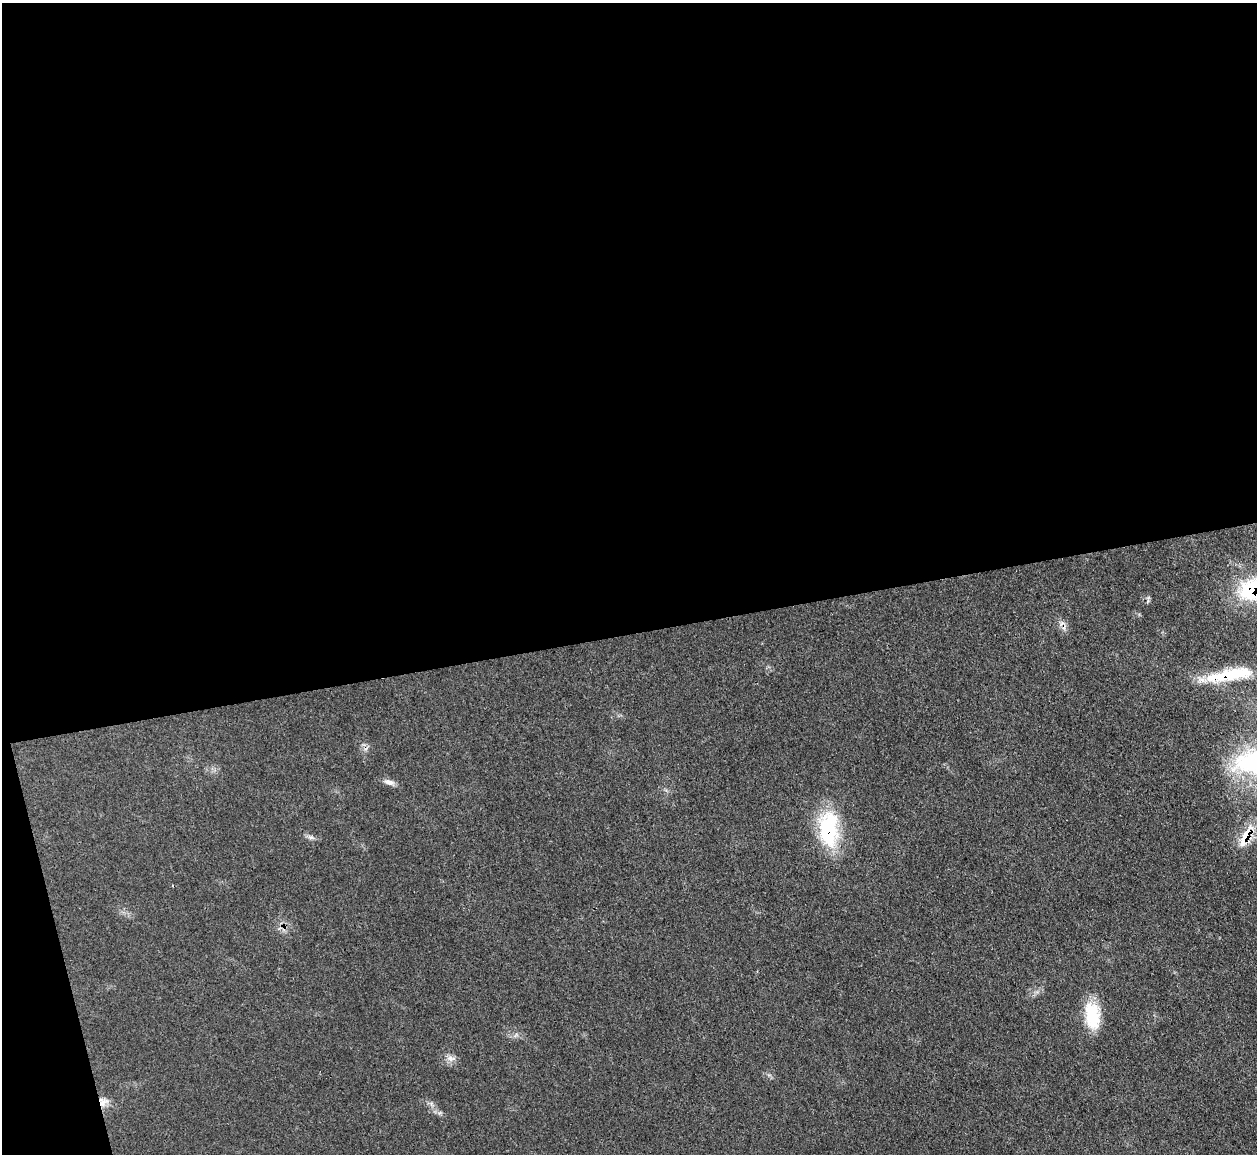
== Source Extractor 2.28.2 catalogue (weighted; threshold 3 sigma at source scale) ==
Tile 1 of 4 x 4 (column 1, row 1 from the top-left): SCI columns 3-1257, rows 3710-4861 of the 5025 x 4997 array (HDU 1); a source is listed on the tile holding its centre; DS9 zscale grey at full resolution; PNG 1259 x 1156 px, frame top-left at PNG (2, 3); no overlay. Shown black and unused: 57% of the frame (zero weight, under 3 of 4 exposures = <1% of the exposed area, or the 3 px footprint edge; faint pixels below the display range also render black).
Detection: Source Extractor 2.28.2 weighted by HDU 2 'WHT'; one run over the whole footprint, this tile lists its part. Background 0.0431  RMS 0.0056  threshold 0.0251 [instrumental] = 3 sigma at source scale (4.5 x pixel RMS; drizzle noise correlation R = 1.50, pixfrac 1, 0.05/0.05 arcsec/px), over >= 5 px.
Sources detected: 11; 2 cosmic-ray / hot-pixel residue — not listed; the other 9 listed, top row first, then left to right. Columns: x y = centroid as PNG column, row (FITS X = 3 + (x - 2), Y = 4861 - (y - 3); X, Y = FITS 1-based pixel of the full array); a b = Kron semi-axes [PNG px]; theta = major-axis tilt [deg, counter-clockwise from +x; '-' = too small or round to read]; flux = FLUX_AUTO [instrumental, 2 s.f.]
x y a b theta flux
1255 589 39 24 12 52
1231 674 63 14 7 32
389 782 15 7 -19 2.9
828 829 47 24 -88 40
1246 836 37 10 62 12
311 837 7 4 0 1.4
1092 1015 33 18 -82 21
450 1058 11 8 -10 3
103 1102 13 12 - 4.8
Overlapping masked pixels (flux is a lower limit): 5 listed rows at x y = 1255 589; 1231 674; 828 829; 1246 836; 103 1102
Isophote crosses this tile's border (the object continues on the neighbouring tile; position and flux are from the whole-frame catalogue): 1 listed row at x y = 1255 589